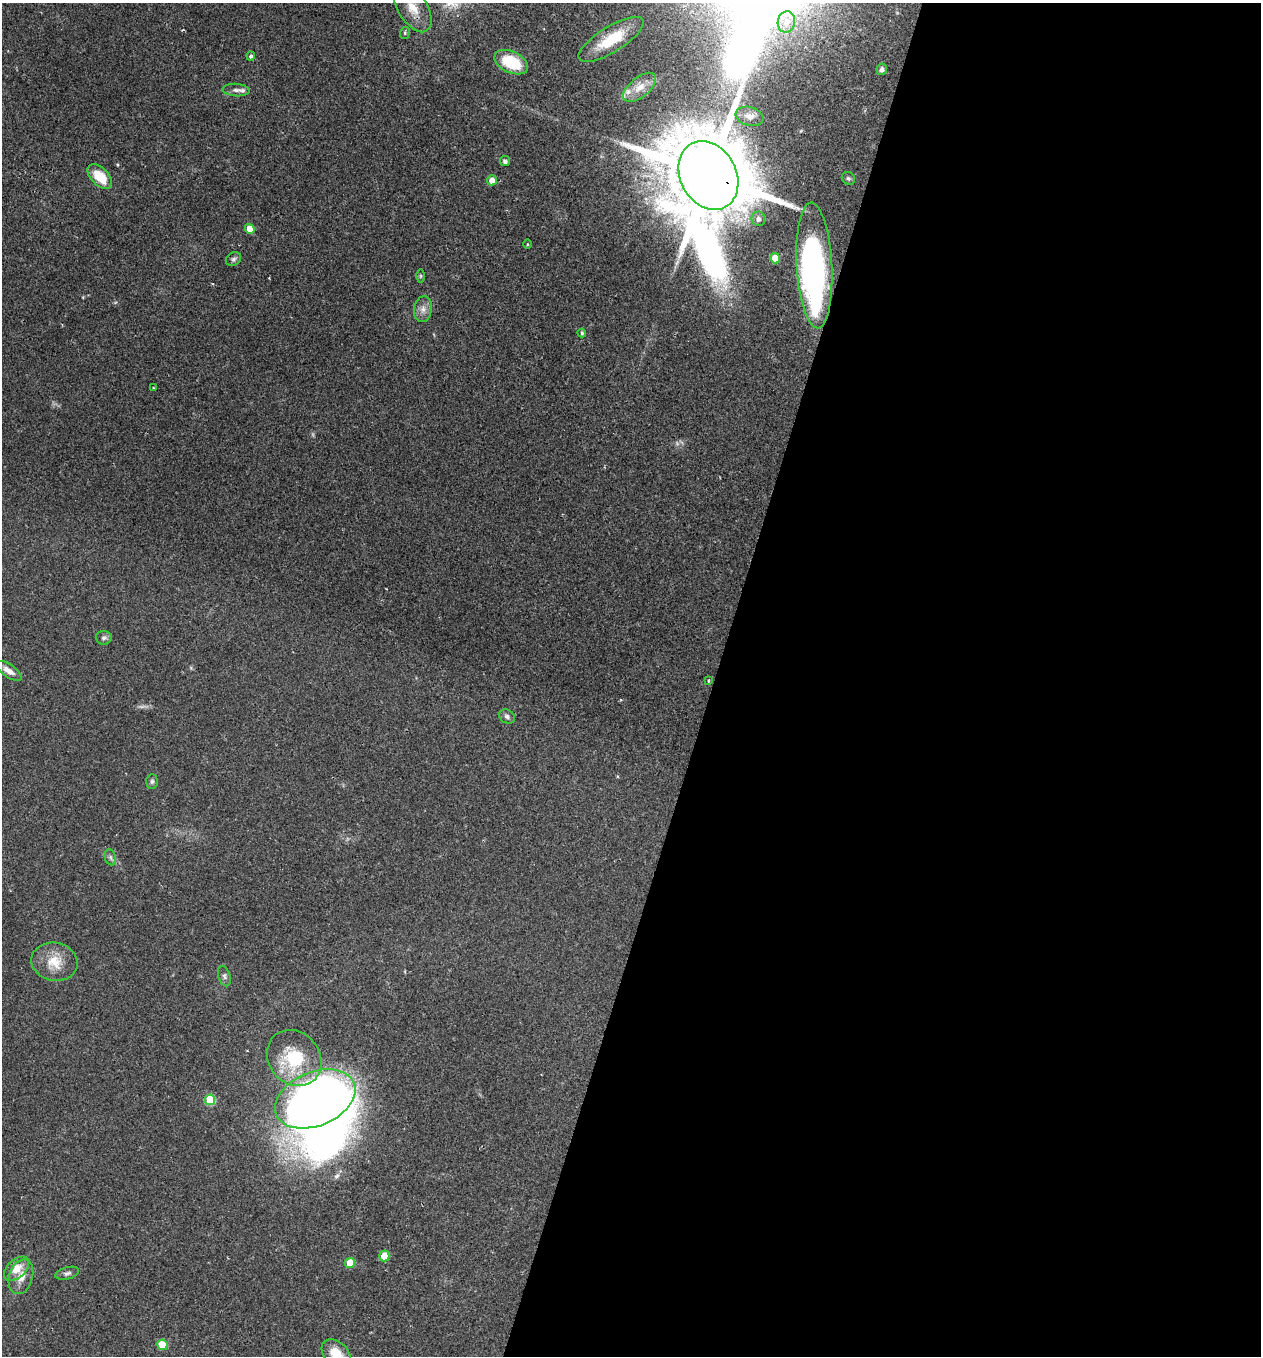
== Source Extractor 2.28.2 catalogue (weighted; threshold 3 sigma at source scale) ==
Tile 12 of 4 x 4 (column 4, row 3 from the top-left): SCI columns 3944-5202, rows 1397-2750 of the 5479 x 5487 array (HDU 1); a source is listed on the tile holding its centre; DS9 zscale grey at full resolution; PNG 1263 x 1358 px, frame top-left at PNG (2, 3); each listed source drawn as its Kron ellipse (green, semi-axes under 4 px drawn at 4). Shown black and unused: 43% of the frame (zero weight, under 2 of 3 exposures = <1% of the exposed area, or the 3 px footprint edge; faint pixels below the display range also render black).
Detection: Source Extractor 2.28.2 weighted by HDU 2 'WHT'; one run over the whole footprint, this tile lists its part. Background 0.0386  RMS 0.0053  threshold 0.0238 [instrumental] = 3 sigma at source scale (4.5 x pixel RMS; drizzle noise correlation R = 1.50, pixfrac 1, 0.05/0.05 arcsec/px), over >= 5 px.
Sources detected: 49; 2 too faint to see at this stretch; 3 inside a brighter object's white glare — neither listed nor drawn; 1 inside a brighter listed object's ellipse — not listed separately; the other 43 listed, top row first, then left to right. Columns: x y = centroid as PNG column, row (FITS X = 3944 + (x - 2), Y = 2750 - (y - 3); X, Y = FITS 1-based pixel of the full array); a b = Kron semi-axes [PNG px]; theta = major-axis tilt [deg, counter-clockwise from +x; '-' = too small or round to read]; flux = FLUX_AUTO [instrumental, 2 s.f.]
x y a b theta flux
413 8 27 14 -59 13
786 22 11 8 79 4.4
405 33 6 4 72 0.73
611 39 37 13 32 17
251 56 4 4 - 1.2
511 62 18 10 -25 21
882 69 6 5 - 1.5
640 87 19 10 40 6.6
236 90 13 6 -4 2.4
749 116 14 9 -16 4
505 161 5 5 - 1.6
708 175 36 28 -62 13000
100 177 15 8 -45 13
848 178 7 6 - 1.1
492 180 5 5 - 4.7
758 219 7 6 - 2.7
250 229 5 4 - 10
527 244 5 3 - 0.46
775 258 5 5 - 13
234 259 8 6 33 1.4
814 265 63 17 -87 140
421 276 6 4 89 0.8
423 309 13 9 80 3.8
582 333 4 3 - 1
153 388 3 2 - 0.38
104 638 8 6 -3 1.5
9 671 15 6 -35 4.4
708 681 3 3 - 0.91
507 716 8 6 -27 1.5
152 781 7 5 88 1.1
110 857 8 5 -73 1.3
54 962 23 19 -11 12
224 976 10 6 -75 1.6
294 1058 30 25 -51 30
315 1099 42 27 22 390
210 1100 5 5 - 28
384 1256 5 5 - 17
350 1263 5 5 - 11
16 1269 15 9 42 7.1
67 1273 12 6 15 1.8
21 1277 18 12 73 6.5
162 1345 5 5 - 17
336 1354 17 11 -44 11
Overlapping masked pixels (flux is a lower limit): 2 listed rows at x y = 708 175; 814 265
Isophote crosses this tile's border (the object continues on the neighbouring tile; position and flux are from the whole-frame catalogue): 2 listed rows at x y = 413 8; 336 1354